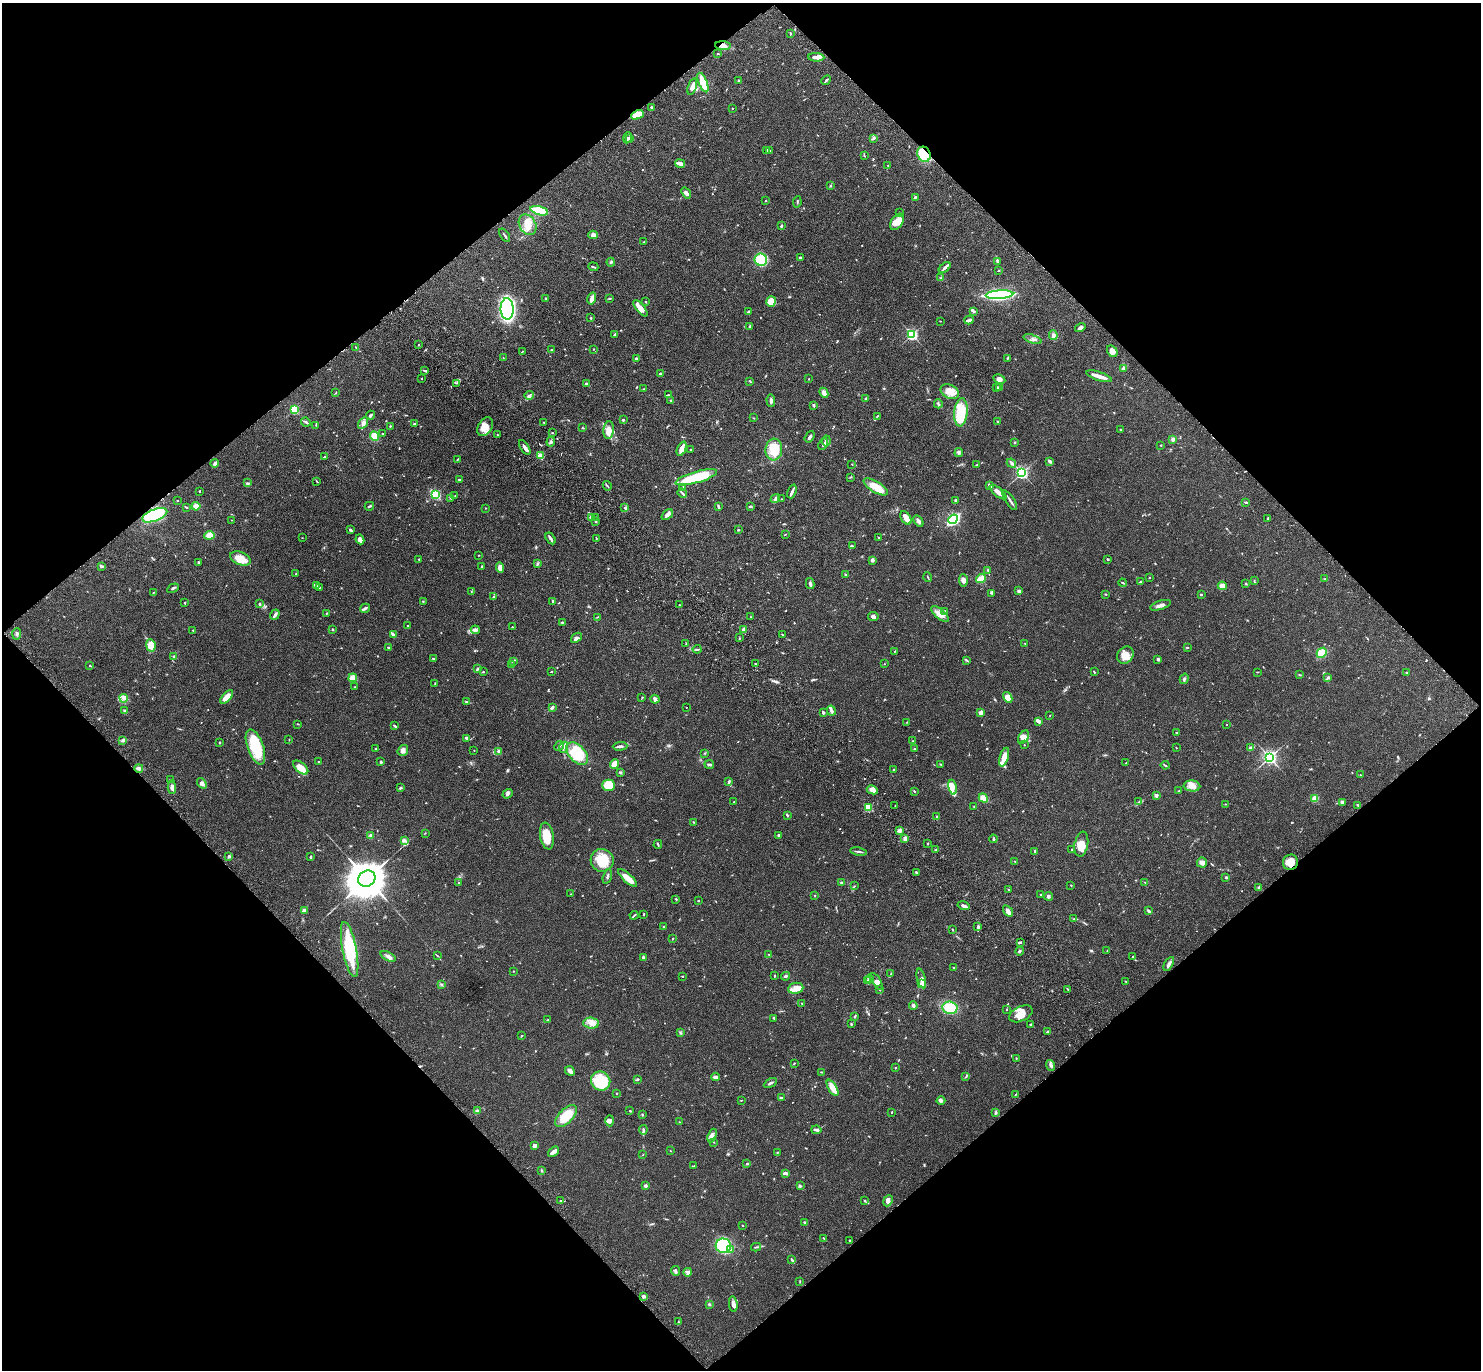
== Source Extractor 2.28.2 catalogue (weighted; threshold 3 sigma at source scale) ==
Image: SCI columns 99-6012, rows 251-5720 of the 6121 x 6108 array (HDU 1 of 3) = the unmasked area's bounding box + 8 px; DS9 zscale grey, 4 x 4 block average (1 PNG px = mean of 4 x 4 image px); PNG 1483 x 1372 px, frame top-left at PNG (2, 3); each listed source drawn as its Kron ellipse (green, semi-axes under 4 px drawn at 4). Shown black and unused: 50% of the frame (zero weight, under 3 of 4 exposures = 6% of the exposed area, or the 3 px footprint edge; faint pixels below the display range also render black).
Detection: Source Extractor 2.28.2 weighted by HDU 2 'WHT'. Background 0.0502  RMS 0.0054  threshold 0.0242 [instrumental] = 3 sigma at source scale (4.5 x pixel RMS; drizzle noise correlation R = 1.50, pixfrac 1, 0.05/0.05 arcsec/px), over >= 5 px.
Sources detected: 788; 2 too faint to see at this stretch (4 x 4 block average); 2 inside a brighter object's white glare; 5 cosmic-ray / hot-pixel residue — neither listed nor drawn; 18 coinciding with a brighter row at this scale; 38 inside a brighter listed object's ellipse — not listed separately; of the other 723, all 500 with FLUX_AUTO >= 1.36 (the completeness limit of this list) listed and drawn (223 fainter detections not listed), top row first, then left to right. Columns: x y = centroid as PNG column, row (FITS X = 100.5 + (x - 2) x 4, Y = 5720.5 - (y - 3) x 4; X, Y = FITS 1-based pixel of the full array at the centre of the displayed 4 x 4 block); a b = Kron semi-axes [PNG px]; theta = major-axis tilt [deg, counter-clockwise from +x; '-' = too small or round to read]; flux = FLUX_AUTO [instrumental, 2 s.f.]
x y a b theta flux
790 34 3 2 - 2.2
723 46 8 4 -4 17
717 54 2 2 - 1.5
816 57 8 4 -2 14
738 80 2 2 - 2.5
826 80 5 2 - 4.7
703 82 10 3 -68 62
692 87 8 3 70 23
651 107 2 2 - 5.2
732 108 2 2 - 1.5
637 115 6 4 24 54
627 138 5 2 - 3.9
874 138 4 3 - 5.8
629 139 3 2 - 2
767 150 3 2 - 4.5
770 150 2 2 - 3.1
924 154 8 6 -63 110
864 156 3 2 - 1.6
680 163 5 2 - 22
888 166 2 2 - 2.2
831 186 2 2 - 1.6
686 193 6 3 -52 11
915 197 3 2 - 4.9
765 201 2 2 - 2
797 202 6 2 81 3.1
539 211 9 4 -15 120
899 212 2 2 - 2
897 222 9 5 55 27
528 225 11 8 -59 40
781 226 3 2 - 3.3
505 235 7 2 -55 5.1
593 235 5 4 - 13
644 242 2 2 - 2.6
800 257 3 2 - 4.5
761 260 6 6 - 130
997 261 3 2 - 3.3
611 262 4 2 - 4.7
593 267 5 2 - 4.6
945 267 7 3 40 9.1
999 270 2 2 - 2.9
941 278 3 2 - 1.4
1000 295 14 4 3 480
592 298 6 3 75 20
545 299 3 2 - 2.5
609 299 2 2 - 1.5
771 301 5 5 - 33
645 302 2 2 - 1.9
640 308 10 3 -51 36
507 309 10 6 -89 540
748 311 3 2 - 2.6
974 311 3 2 - 3.3
591 318 3 2 - 2.2
969 320 5 3 - 9.9
940 321 2 2 - 1.4
750 326 3 2 - 2.8
1080 328 5 3 - 8.6
615 335 3 2 - 2.7
912 335 2 2 - 450
1053 335 5 3 - 10
1032 339 9 2 -19 6.7
418 345 2 2 - 2.2
356 347 2 2 - 3
593 349 2 2 - 1.7
552 350 4 2 - 3.6
1112 351 6 5 - 21
522 352 4 2 - 1.4
503 358 2 2 - 1.6
636 358 3 2 - 3.4
1008 358 3 2 - 2.3
1124 368 3 2 - 10
424 370 4 2 - 3.6
660 373 3 2 - 2.8
1099 376 13 2 -18 35
421 378 2 2 - 1.4
809 379 2 2 - 1.5
999 379 6 3 -27 13
750 381 3 2 - 1.6
456 383 2 2 - 2.4
587 384 4 2 - 9.2
997 387 3 2 - 1.7
1000 387 4 2 - 3.3
644 389 2 2 - 2.1
336 392 2 2 - 1.4
950 392 9 7 -25 31
824 393 5 3 - 15
529 395 5 4 - 7.5
668 395 2 2 - 2
865 398 3 2 - 3
671 401 4 2 - 4.5
771 401 6 2 -86 8.9
938 404 4 3 - 4.5
813 405 3 2 - 5.6
294 410 2 2 - 230
961 412 14 6 85 120
370 415 4 2 - 5.3
877 416 2 2 - 1.7
753 418 2 2 - 1.7
623 420 2 2 - 12
306 422 5 2 - 6.4
544 422 3 2 - 1.9
997 422 2 2 - 2.8
363 423 6 3 59 12
414 424 3 2 - 4.1
316 425 2 2 - 1.8
390 426 2 2 - 2.1
485 427 10 7 58 30
583 428 3 2 - 1.6
609 430 9 5 84 22
1120 430 2 2 - 2.6
552 433 3 2 - 2.3
382 434 2 2 - 1.6
498 435 2 2 - 1.8
375 436 5 4 - 39
810 437 6 3 54 6.7
1173 439 2 2 - 42
826 441 5 3 - 12
551 442 5 3 - 5.8
1014 442 2 2 - 2.8
823 444 6 2 60 4.4
1161 445 2 2 - 1.8
525 447 8 3 -58 12
682 449 7 2 67 32
691 449 2 2 - 1.5
774 450 11 8 85 78
959 453 4 3 - 5
540 456 2 2 - 100
324 457 3 2 - 3.2
457 459 3 2 - 2.4
1050 461 3 2 - 8
215 463 4 3 - 8.8
1011 463 5 3 - 5.6
852 464 2 2 - 1.8
977 465 2 2 - 2.1
1022 473 2 2 - 720
696 477 22 5 16 160
850 477 4 2 - 1.9
459 480 2 2 - 3.3
317 481 3 2 - 2.2
248 483 3 2 - 3.1
607 486 5 2 - 3.2
990 486 4 2 - 4.8
683 487 4 2 - 6.3
876 487 14 5 -31 51
199 491 2 2 - 1.8
792 491 7 3 68 8.7
998 492 10 3 -38 16
682 493 5 2 - 4.6
435 494 2 2 - 230
455 496 2 2 - 1.5
450 498 2 2 - 3.2
775 499 5 2 - 5.5
781 499 2 2 - 1.6
956 500 3 2 - 4.4
1010 500 11 2 -56 7.2
177 501 2 2 - 4.1
1246 502 3 2 - 3.8
196 506 4 3 - 23
369 506 5 2 - 3.7
718 506 4 2 - 6.1
750 506 4 2 - 3.4
186 507 3 2 - 3.1
485 508 2 2 - 1.5
625 508 3 2 - 4
155 515 13 6 21 130
667 515 6 3 40 15
591 517 3 2 - 3.8
596 517 2 2 - 1.4
906 518 7 4 -57 28
1268 518 2 2 - 3.3
953 519 5 3 - 410
232 520 2 2 - 1.7
918 521 6 3 -58 11
596 522 2 2 - 1.8
350 530 3 2 - 4.1
738 530 3 2 - 2.9
785 534 3 2 - 1.8
209 535 5 4 - 25
879 537 2 2 - 1.4
302 538 2 2 - 1.4
551 538 6 3 -56 7.5
596 538 2 2 - 1.6
360 539 5 3 - 15
852 546 2 2 - 2.5
479 555 2 2 - 1.5
240 559 11 6 -21 41
419 559 2 2 - 2.7
1108 559 2 2 - 9.3
872 560 3 3 - 5.4
198 562 2 2 - 9.8
537 563 3 3 - 4
101 566 3 2 - 5.3
482 566 2 2 - 3.9
500 568 5 4 - 18
988 570 3 2 - 2.2
296 574 2 2 - 2.5
845 575 3 2 - 3.1
928 577 4 2 - 2.6
1149 578 2 2 - 5.7
981 579 5 2 - 67
1325 579 2 2 - 1.5
963 581 6 3 -87 12
1254 581 3 2 - 2.1
1140 582 2 2 - 2.9
810 583 6 2 -78 7.6
1123 583 4 2 - 3
1245 583 3 2 - 2
316 586 3 2 - 3.7
1222 586 4 4 - 21
319 587 3 2 - 3
173 588 6 2 29 5.8
1019 591 2 2 - 28
153 592 3 2 - 2.1
471 592 2 2 - 1.5
992 593 3 2 - 3
1105 594 3 2 - 2.2
1201 594 2 2 - 9.7
494 596 4 2 - 3
553 601 3 3 - 3.6
423 602 2 2 - 2.4
185 603 3 2 - 2.3
260 604 3 2 - 3.1
679 605 2 2 - 1.6
1160 605 11 3 17 14
365 608 5 2 - 7.5
945 612 2 2 - 1.4
327 613 3 2 - 1.5
940 614 11 4 -42 22
275 615 5 2 - 8.9
873 616 5 3 - 8.4
597 617 3 2 - 2
751 617 2 2 - 2.1
562 622 3 2 - 3.5
408 625 2 2 - 2
512 627 2 2 - 1.9
193 630 2 2 - 2
333 630 2 2 - 1.6
475 630 4 4 - 7.6
744 630 4 2 - 14
17 634 6 2 86 6.1
393 634 4 2 - 6.1
782 635 3 2 - 1.9
576 638 6 4 37 8.6
739 638 2 2 - 1.4
686 643 2 2 - 1.6
1025 644 2 2 - 2.3
151 645 6 4 -80 35
389 647 3 2 - 3.1
1187 647 3 2 - 2
697 649 4 2 - 3.7
895 651 3 2 - 1.5
1322 653 5 4 - 42
1125 655 9 7 48 35
174 656 3 2 - 3.9
433 659 2 2 - 3.2
1158 659 3 2 - 6.2
966 660 3 2 - 2.7
513 661 2 2 - 2.1
755 664 2 2 - 3.4
884 664 2 2 - 1.6
90 665 2 2 - 2.1
512 665 3 2 - 1.6
478 668 3 2 - 2.9
551 671 3 2 - 1.7
483 672 2 2 - 2.2
1094 672 4 2 - 2.2
1258 672 3 2 - 1.4
1406 672 2 2 - 2.1
1299 675 3 2 - 2.3
1327 677 3 2 - 3.4
353 678 4 3 - 24
1184 679 5 2 - 4.5
435 684 3 2 - 1.6
355 687 2 2 - 1.9
227 697 8 3 47 35
642 697 2 2 - 2
1008 697 6 4 -63 29
124 698 4 3 - 9.7
655 699 4 3 - 10
466 702 2 2 - 1.7
552 707 3 3 - 5.8
686 707 2 2 - 1.9
125 711 2 2 - 8
831 711 5 3 - 6.4
823 712 3 2 - 7.9
981 712 4 3 - 12
1050 715 2 2 - 1.5
1038 721 4 2 - 18
907 722 2 2 - 1.4
298 724 3 2 - 1.7
1226 724 2 2 - 2
395 726 3 2 - 4.4
1176 733 3 2 - 2.7
1024 737 7 4 58 17
467 738 3 2 - 5.1
123 740 4 3 - 6
289 740 2 2 - 1.5
913 741 3 2 - 2.5
219 742 2 2 - 2.3
1024 745 2 2 - 1.6
559 746 5 2 - 6.2
620 746 7 2 3 7.6
255 747 18 8 -70 130
563 747 6 2 66 8
1176 748 2 2 - 1.4
1251 748 3 2 - 8
375 749 2 2 - 5.3
914 749 2 2 - 2
403 750 6 5 - 13
474 750 2 2 - 1.5
499 751 3 3 - 6.4
705 753 3 2 - 2.2
577 754 13 8 -48 94
1004 757 10 4 73 31
1270 757 3 3 - 780
319 762 2 2 - 2.8
381 762 3 2 - 3.3
1126 763 2 2 - 1.8
614 764 5 3 - 26
709 764 5 2 - 6
941 764 2 2 - 1.4
1165 765 4 2 - 3.3
301 767 9 5 -40 35
139 768 4 3 - 6.4
893 770 2 2 - 2.8
621 772 2 2 - 3
1360 775 2 2 - 1.7
170 780 2 2 - 1.4
729 781 4 2 - 5.1
202 783 6 4 -51 13
609 785 6 5 - 82
1192 786 8 5 -5 20
172 787 6 3 -87 13
952 787 7 3 -80 25
400 788 3 2 - 3.5
872 790 6 4 -27 23
914 791 2 2 - 2.5
1179 791 2 2 - 1.7
508 794 5 3 - 5.6
1156 795 3 2 - 8.6
983 798 5 4 - 36
1315 798 3 3 - 37
1139 801 4 2 - 4.9
734 802 2 2 - 1.7
1342 803 4 3 - 12
1225 804 3 2 - 1.5
1358 805 3 2 - 3.7
895 806 2 2 - 1.5
974 806 2 2 - 1.4
868 807 2 2 - 160
787 815 3 2 - 4.7
936 817 3 2 - 3.8
694 822 2 2 - 2.3
899 831 3 3 - 6.2
425 833 2 2 - 1.6
370 835 3 2 - 2.8
779 835 4 2 - 4.6
547 836 13 6 -80 62
905 838 3 2 - 16
993 839 4 2 - 3.7
404 840 4 3 - 7.3
658 844 4 2 - 4
927 844 2 2 - 2.6
1081 844 12 6 80 40
936 850 4 2 - 3
1072 850 3 2 - 2.6
859 851 8 2 -10 6.9
1035 851 3 2 - 3.8
229 856 2 2 - 6.8
310 857 3 2 - 4.2
602 860 11 11 - 75
1015 861 2 2 - 1.9
1291 862 8 7 - 43
1202 863 5 5 - 11
916 873 3 2 - 5.4
607 876 8 2 75 5.4
1226 877 2 2 - 13
628 878 12 4 -42 31
367 879 9 8 - 8300
458 882 2 2 - 1.6
842 882 2 2 - 6.3
1145 882 2 2 - 1.6
1071 885 3 2 - 1.4
855 886 3 2 - 1.4
1259 887 3 2 - 8.2
1009 890 3 2 - 1.7
570 894 2 2 - 2
1040 894 2 2 - 3.3
815 895 2 2 - 1.4
1048 896 4 3 - 4.9
676 899 2 2 - 2.5
698 901 2 2 - 2.9
963 906 6 2 -16 11
304 911 2 2 - 48
1008 911 6 2 -55 17
1149 911 4 2 - 6
644 914 2 2 - 3.1
634 915 4 2 - 3.3
1074 919 2 2 - 1.5
978 926 4 3 - 4.8
663 927 2 2 - 2.9
952 930 4 2 - 2
673 939 2 2 - 1.9
1021 942 2 2 - 2.2
350 949 28 7 -79 190
1107 950 2 2 - 1.5
1020 951 4 2 - 4.6
437 955 4 2 - 2.1
769 955 3 2 - 2.2
388 956 8 3 -26 12
1133 957 2 2 - 2.2
643 958 3 2 - 8.1
1169 964 8 2 59 11
954 968 3 2 - 4.1
513 971 2 2 - 3.1
891 973 2 2 - 1.4
682 976 2 2 - 1.9
774 976 3 2 - 3.2
785 976 4 2 - 5.5
869 979 4 2 - 4.9
921 979 10 3 -76 12
868 980 3 3 - 4.5
877 982 9 4 -57 12
1126 982 3 2 - 1.7
442 984 2 2 - 2.3
922 984 4 3 - 18
796 988 8 5 8 22
1068 989 3 2 - 3.3
879 990 2 2 - 1.6
802 1003 2 2 - 1.5
913 1006 4 2 - 11
950 1008 7 6 - 76
1007 1009 2 2 - 2.1
1021 1014 12 7 25 38
855 1016 4 2 - 3.4
774 1018 2 2 - 2.5
548 1020 3 2 - 1.7
591 1023 8 5 -4 22
851 1024 3 2 - 2.7
1031 1024 2 2 - 3.3
1048 1032 3 2 - 7.1
680 1033 2 2 - 2
522 1036 2 2 - 1.8
1016 1059 2 2 - 2
794 1063 2 2 - 2.3
1051 1065 5 3 - 8.2
895 1068 2 2 - 4.9
570 1071 5 3 - 19
822 1072 2 2 - 1.5
715 1077 4 3 - 12
966 1077 3 2 - 2.3
637 1080 3 2 - 2.5
601 1081 10 9 - 120
770 1083 7 2 30 6.3
832 1088 9 3 -60 40
617 1093 2 2 - 7.6
1015 1095 2 2 - 1.4
782 1098 3 2 - 4
741 1100 3 2 - 1.6
941 1101 4 3 - 5.7
478 1111 3 3 - 4.2
630 1111 2 2 - 2.6
892 1112 2 2 - 1.7
996 1113 2 2 - 2.5
642 1115 3 2 - 2.6
566 1116 14 7 46 73
610 1121 6 4 -90 9.8
679 1122 2 2 - 1.8
643 1130 4 2 - 5.2
816 1130 5 2 - 7.5
712 1136 7 3 68 10
714 1142 2 2 - 1.6
534 1145 3 3 - 10
670 1151 2 2 - 1.5
554 1152 6 2 38 25
777 1153 2 2 - 1.7
642 1155 3 2 - 1.4
747 1164 3 2 - 3.5
693 1166 4 2 - 2
542 1170 3 2 - 2.7
785 1173 3 2 - 9.6
645 1186 3 2 - 8.4
800 1186 3 2 - 3.1
561 1200 2 2 - 1.5
864 1200 2 2 - 1.8
888 1201 6 4 67 11
805 1223 3 2 - 4.4
743 1225 2 2 - 1.4
824 1238 2 2 - 1.9
850 1240 3 2 - 3.2
723 1246 7 7 - 220
756 1247 5 2 - 3.2
730 1249 3 2 - 4.8
792 1260 3 2 - 6.9
676 1271 5 2 - 6.4
688 1272 4 4 - 6.8
800 1282 2 2 - 1.6
644 1296 3 2 - 11
709 1304 2 2 - 4.7
733 1304 8 3 -81 16
678 1322 2 2 - 2
Overlapping masked pixels (flux is a lower limit): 5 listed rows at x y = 723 46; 637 115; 924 154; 155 515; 1291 862
Diffuse or blended objects may show on this block-average render without a row.